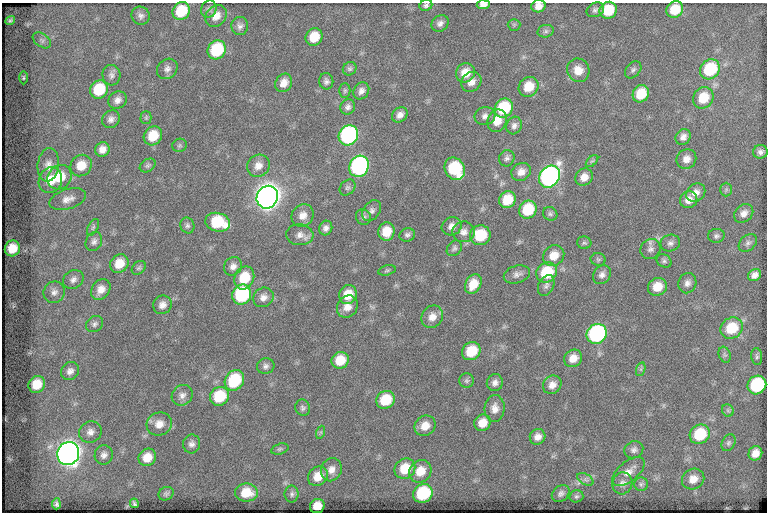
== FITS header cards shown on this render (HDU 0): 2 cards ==
NAXIS1  =                  765
NAXIS2  =                  510

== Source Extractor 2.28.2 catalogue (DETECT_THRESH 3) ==
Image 765 x 510 px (HDU 0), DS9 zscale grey, 1 PNG px = 1 image px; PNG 769 x 514 px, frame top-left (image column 1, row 510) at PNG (2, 3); each listed source drawn as its Kron ellipse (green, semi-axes under 4 px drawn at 4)
Background 52.7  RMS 6.5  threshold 19.5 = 3 sigma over >= 5 px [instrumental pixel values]
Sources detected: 176; all 176 listed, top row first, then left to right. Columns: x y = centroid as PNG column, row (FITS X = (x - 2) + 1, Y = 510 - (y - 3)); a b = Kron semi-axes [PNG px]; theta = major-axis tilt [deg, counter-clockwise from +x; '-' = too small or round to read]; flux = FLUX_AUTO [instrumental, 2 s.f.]
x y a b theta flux
426 5 6 5 - 1100
483 5 6 4 4 2000
538 6 7 6 - 3400
209 9 8 7 - 1300
595 10 9 7 25 1400
608 10 9 8 - 14000
675 10 9 7 43 11000
181 11 9 8 - 15000
141 16 9 9 - 1800
216 16 12 9 48 4500
10 20 5 4 - 710
440 23 9 7 38 1900
514 25 6 6 - 740
240 26 9 8 - 1800
546 31 8 6 15 1200
314 37 9 8 - 9400
42 40 10 6 -36 1400
217 50 10 8 54 26000
167 69 11 9 44 2300
350 69 7 6 - 1000
710 69 11 9 46 26000
578 70 12 11 - 5500
633 70 9 7 48 1300
465 73 10 9 - 6500
111 75 10 9 - 1900
23 78 6 3 89 480
326 81 8 7 - 1500
471 82 11 9 46 3400
284 83 9 8 - 3900
529 87 10 9 - 8500
99 90 9 8 - 16000
345 91 7 5 89 900
361 91 9 7 55 2200
641 94 9 8 - 11000
703 98 11 9 50 10000
118 100 9 8 - 2500
348 107 8 7 - 1600
504 108 10 8 50 23000
400 115 8 7 - 2600
485 116 10 9 - 2200
146 118 6 5 - 750
111 119 9 8 - 2100
497 121 11 9 69 5500
514 126 9 7 63 1800
348 135 10 9 - 80000
153 136 10 8 53 10000
683 137 8 7 - 2300
179 145 7 6 - 860
102 149 7 7 - 3000
760 152 7 7 - 1600
507 158 8 7 - 1500
686 159 10 9 - 3500
592 161 7 4 43 800
48 165 17 10 83 4100
81 165 11 10 - 7500
148 165 8 6 32 1100
258 166 12 10 37 4000
359 166 11 9 64 93000
455 169 12 9 -59 27000
521 172 10 8 33 3400
59 177 13 11 47 11000
549 177 12 9 52 160000
584 177 9 8 - 3600
50 180 13 11 64 7800
347 188 9 7 43 1200
726 189 7 5 89 870
696 193 10 8 41 3300
267 197 11 10 - 560000
68 199 19 9 17 3800
507 200 9 8 - 10000
689 200 9 8 - 3600
528 210 9 8 - 16000
372 211 11 8 53 1900
744 213 10 8 41 2700
550 214 7 6 - 1100
303 216 12 10 48 4000
363 217 8 7 - 1200
218 222 12 9 -14 21000
187 225 8 7 - 1300
452 226 10 9 - 3000
93 227 9 5 63 870
326 228 7 6 - 1900
386 232 9 8 - 8200
464 232 11 10 - 2900
300 235 13 10 -5 3100
407 235 8 6 17 1300
480 235 10 10 - 16000
716 236 8 7 - 1200
94 241 10 8 62 1800
584 243 7 6 - 890
670 243 10 8 19 1800
748 243 10 7 44 1600
12 248 8 7 - 7100
454 248 9 6 50 1200
650 249 10 9 - 2200
554 256 11 10 - 5900
598 259 7 6 - 870
664 261 8 6 -32 1000
119 264 10 8 49 7000
233 266 9 8 - 2500
139 268 8 6 44 940
387 270 9 5 13 960
547 272 11 9 41 19000
517 274 13 8 16 2200
602 275 10 8 52 2100
755 275 7 5 37 2400
244 278 12 9 67 12000
73 280 11 9 33 2200
687 283 10 9 - 2300
473 284 10 7 61 6700
546 286 11 7 63 1600
657 287 10 8 27 6800
101 289 11 9 56 4000
54 292 11 10 - 2600
242 295 10 9 - 45000
348 295 9 8 - 8600
263 297 10 9 - 3000
162 305 9 9 - 2800
347 307 12 10 55 4100
432 317 12 10 59 3900
95 324 9 7 39 1500
732 328 12 10 35 14000
597 334 10 9 - 78000
471 351 10 8 40 12000
725 355 8 5 -71 1100
757 356 8 5 -82 890
573 358 9 8 - 4500
340 360 9 8 - 8900
266 366 9 8 - 1600
641 369 7 4 72 840
70 371 10 8 46 2500
234 380 11 9 54 25000
466 381 7 7 - 1100
495 383 8 8 - 2200
37 384 9 8 - 7500
552 385 10 8 42 3200
757 385 10 9 - 33000
182 395 11 10 - 2600
219 396 10 9 - 19000
386 400 9 8 - 14000
303 408 8 7 - 1300
495 409 13 10 86 3700
728 410 6 5 - 860
482 423 9 8 - 5200
159 424 13 11 25 4800
425 426 11 9 41 5400
90 432 11 10 - 3000
321 432 6 4 71 680
700 434 10 9 - 18000
538 437 8 7 - 2900
728 443 9 6 59 1000
192 444 9 8 - 2100
280 449 9 5 16 900
634 450 10 8 25 1700
68 453 12 11 - 440000
755 453 7 6 - 3700
104 455 10 9 - 2200
147 457 9 8 - 6100
405 469 11 9 40 11000
331 470 12 10 69 3600
420 471 12 10 50 7300
628 472 19 10 40 4700
318 476 10 9 - 6200
585 479 9 5 -31 1300
693 479 11 10 - 4800
622 483 11 10 - 2300
641 484 7 6 - 1100
246 492 11 9 0 8500
423 493 10 9 - 29000
561 493 9 7 38 1600
166 494 8 6 31 1100
292 494 8 7 - 1300
576 496 7 6 - 830
134 503 5 3 - 810
56 504 5 4 - 1200
317 506 7 7 - 5500
At the frame edge (FLAGS 8, measured only in part): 3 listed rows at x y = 426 5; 483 5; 538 6